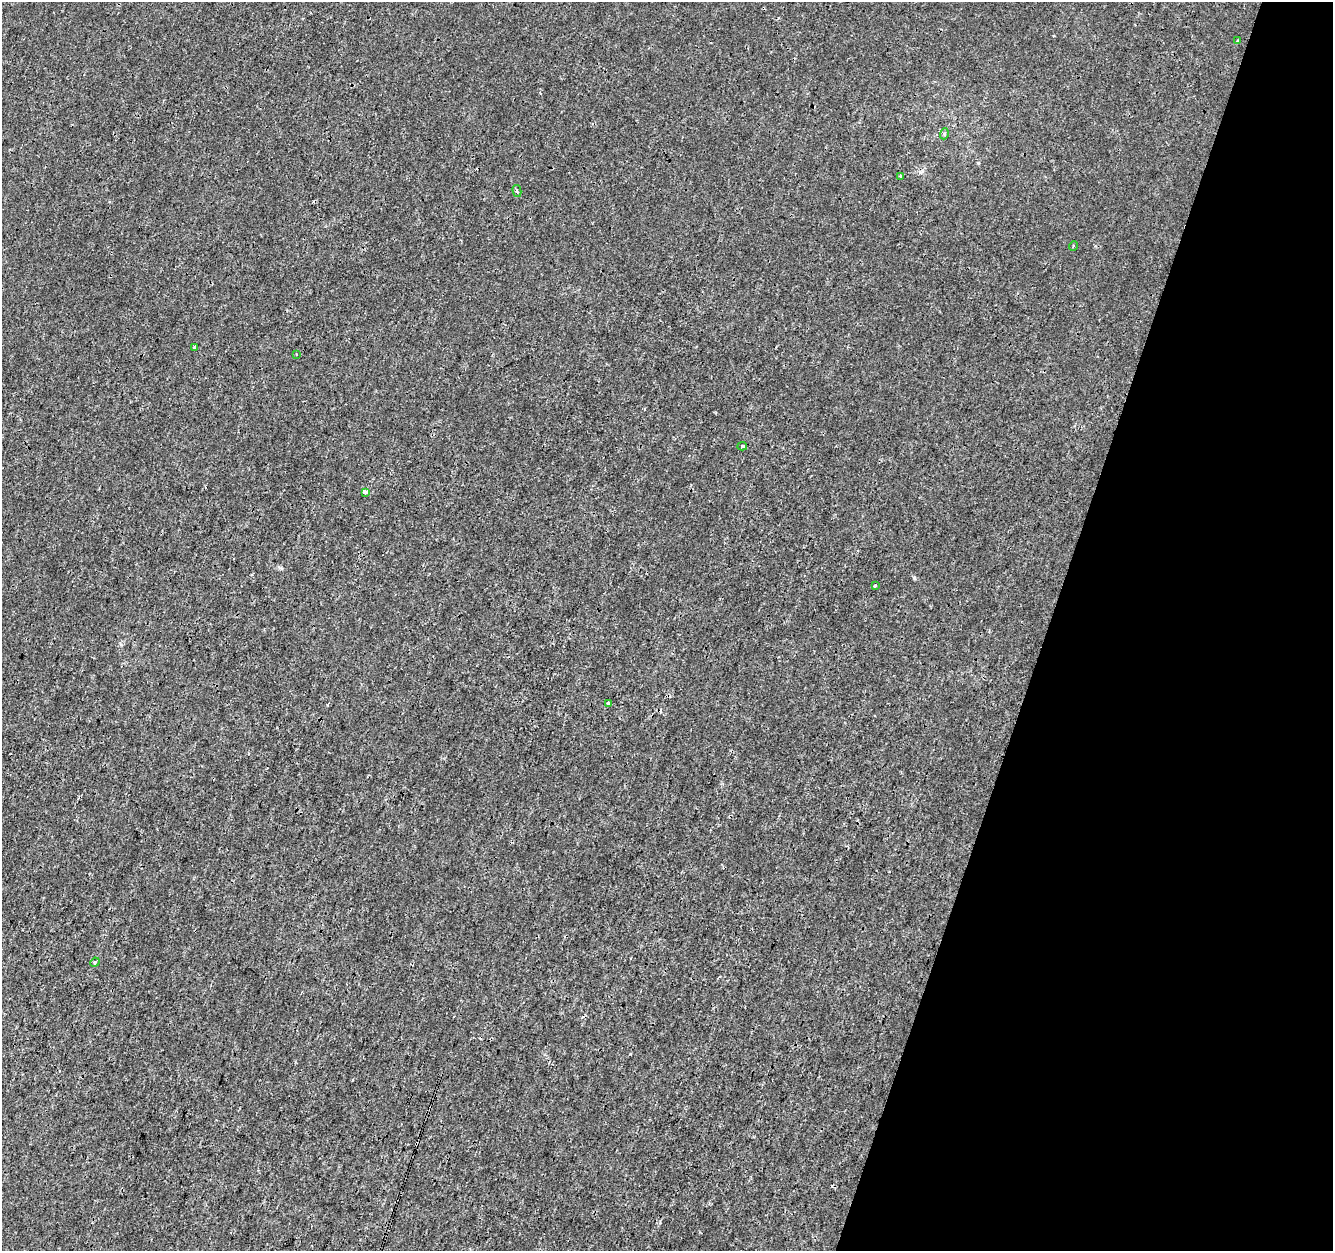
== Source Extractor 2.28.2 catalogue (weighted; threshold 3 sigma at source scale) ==
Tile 8 of 4 x 4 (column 4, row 2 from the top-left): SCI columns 3995-5325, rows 2718-3966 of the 5333 x 5498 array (HDU 1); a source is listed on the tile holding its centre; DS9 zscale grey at full resolution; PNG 1335 x 1253 px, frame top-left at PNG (2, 2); each listed source drawn as its Kron ellipse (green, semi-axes under 4 px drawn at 4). Shown black and unused: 21% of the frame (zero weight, under 3 of 4 exposures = <1% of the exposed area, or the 3 px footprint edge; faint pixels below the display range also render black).
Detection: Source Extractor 2.28.2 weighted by HDU 2 'WHT'; one run over the whole footprint, this tile lists its part. Background 7.81e-05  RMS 0.0014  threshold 0.00641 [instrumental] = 3 sigma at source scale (4.5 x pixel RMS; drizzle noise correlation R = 1.50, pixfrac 1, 0.0396/0.0396 arcsec/px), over >= 5 px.
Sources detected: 13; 1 cosmic-ray / hot-pixel residue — neither listed nor drawn; the other 12 listed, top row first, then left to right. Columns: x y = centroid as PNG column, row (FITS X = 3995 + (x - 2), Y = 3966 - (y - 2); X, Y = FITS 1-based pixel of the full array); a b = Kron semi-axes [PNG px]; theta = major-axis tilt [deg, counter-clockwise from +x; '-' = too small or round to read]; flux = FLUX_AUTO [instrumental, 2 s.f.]
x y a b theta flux
1237 41 3 2 - 0.13
944 134 5 3 - 0.19
900 176 4 3 - 0.17
517 191 6 4 -76 0.27
1073 246 5 3 - 0.12
194 348 3 2 - 0.24
296 354 3 2 - 0.088
742 446 5 4 - 0.22
365 492 4 3 - 14
875 586 3 3 - 0.67
609 703 3 3 - 6.1
95 962 5 4 - 0.16
Unlisted compact peaks at least as high as the median listed source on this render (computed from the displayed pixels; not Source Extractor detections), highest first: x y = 914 578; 978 163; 630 1054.